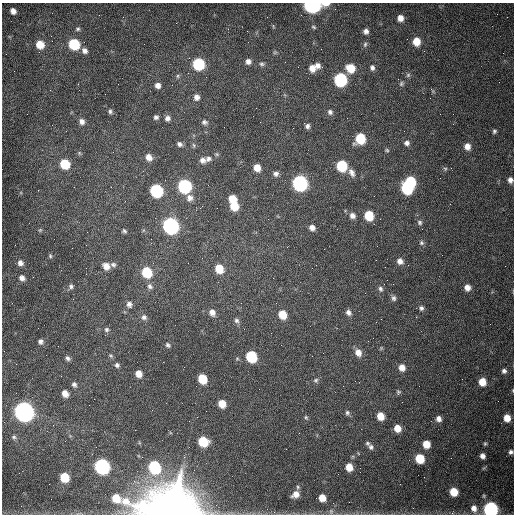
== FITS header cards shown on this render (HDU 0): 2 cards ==
NAXIS1  =                  512 /fastest changing axis
NAXIS2  =                  512 /next to fastest changing axis

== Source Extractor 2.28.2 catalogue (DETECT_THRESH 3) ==
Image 512 x 512 px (HDU 0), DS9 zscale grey, 1 PNG px = 1 image px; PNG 516 x 516 px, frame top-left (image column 1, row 512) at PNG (2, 3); no overlay
Background 1540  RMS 24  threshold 71.6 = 3 sigma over >= 5 px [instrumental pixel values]
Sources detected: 138; all 138 listed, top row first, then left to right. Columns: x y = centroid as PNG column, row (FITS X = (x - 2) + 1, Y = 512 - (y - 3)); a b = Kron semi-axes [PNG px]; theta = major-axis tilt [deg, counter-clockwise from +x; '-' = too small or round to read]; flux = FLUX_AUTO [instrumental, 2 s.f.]
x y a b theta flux
312 5 9 6 0 5.7e+05
13 11 5 5 - 7.6e+03
400 18 6 6 - 1.1e+04
273 26 5 3 - 1.5e+03
314 27 6 4 -28 2.1e+03
78 29 6 5 - 3.0e+03
366 31 6 5 - 6.0e+03
416 41 8 7 - 2.4e+04
74 44 7 7 - 9.6e+04
365 44 8 5 73 3.4e+03
40 45 7 7 - 2.6e+04
84 51 7 6 - 6.6e+03
275 52 6 4 19 2.0e+03
248 61 6 6 - 6.9e+03
198 64 7 7 - 1.3e+05
262 64 7 5 -10 3.3e+03
318 65 8 7 - 7.5e+03
312 68 8 7 - 1.2e+04
350 68 8 7 - 3.3e+04
372 68 7 5 -77 5.1e+03
408 75 6 6 - 3.1e+03
178 76 6 5 - 2.9e+03
340 80 8 7 - 2.0e+05
401 84 7 6 - 3.5e+03
158 85 6 6 - 7.5e+03
105 94 2 2 - 7.9e+02
196 97 7 7 - 7.8e+03
110 111 6 5 - 3.5e+03
330 112 7 7 - 4.8e+03
156 117 5 5 - 4.0e+03
167 118 7 6 - 6.4e+03
82 122 7 6 - 7.4e+03
204 122 8 7 - 4.6e+03
307 126 6 5 - 5.0e+03
293 128 2 2 - 7.7e+02
494 131 6 5 - 3.2e+03
360 138 8 7 - 6.0e+04
407 143 7 6 - 5.4e+03
179 144 6 5 - 4.9e+03
194 145 7 4 -81 2.4e+03
467 146 8 7 - 1.1e+04
387 150 6 4 -22 2.2e+03
149 157 8 6 -55 1.2e+04
208 159 8 7 - 6.0e+03
202 160 9 7 -15 7.7e+03
65 164 7 6 - 6.0e+04
342 166 7 7 - 8.6e+04
257 168 7 6 - 1.8e+04
445 169 5 5 - 2.4e+03
352 173 11 7 -59 7.9e+03
276 174 8 7 - 5.8e+03
510 180 6 5 - 6.6e+03
410 181 7 6 - 7.3e+04
300 183 8 7 - 4.4e+05
184 186 8 7 - 2.6e+05
407 188 8 7 - 1.2e+05
156 191 8 7 - 2.0e+05
190 198 8 8 - 9.4e+03
232 199 6 6 - 2.6e+04
234 206 7 7 - 3.6e+04
369 215 7 6 - 4.8e+04
352 216 8 7 - 8.1e+03
420 222 7 6 - 4.0e+03
170 226 8 7 - 5.5e+05
312 228 6 5 - 8.1e+03
40 230 6 4 44 2.0e+03
124 231 6 4 -43 2.9e+03
421 243 7 6 - 3.7e+03
50 256 6 4 -70 2.3e+03
400 261 7 7 - 9.1e+03
20 263 8 7 - 7.8e+03
113 264 7 6 - 4.0e+03
106 266 8 7 - 1.3e+04
219 269 8 7 - 3.3e+04
147 272 8 7 - 6.8e+04
22 278 8 7 - 7.3e+03
273 278 2 2 - 7.2e+02
71 286 6 6 - 3.9e+03
150 286 8 6 -57 4.8e+03
467 287 7 6 - 1.1e+04
380 289 8 6 -73 4.8e+03
393 298 8 6 -76 4.5e+03
129 304 7 6 - 6.1e+03
421 308 6 6 - 4.4e+03
212 312 8 6 -67 1.0e+04
348 312 8 6 -52 6.1e+03
282 314 7 6 - 3.1e+04
144 317 7 7 - 4.8e+03
381 319 2 2 - 8.7e+02
236 321 7 7 - 4.6e+03
106 330 6 6 - 3.4e+03
40 341 5 5 - 5.0e+03
168 345 6 5 - 3.1e+03
358 352 9 7 -63 1.3e+04
111 356 6 4 -19 2.2e+03
251 356 8 7 - 1.0e+05
68 358 6 5 - 4.3e+03
117 365 5 5 - 3.9e+03
402 367 7 6 - 1.2e+04
504 371 6 6 - 4.9e+03
138 374 6 5 - 1.3e+04
202 379 7 6 - 4.3e+04
316 380 7 6 - 3.4e+03
482 382 7 6 - 2.4e+04
74 384 7 6 - 4.6e+03
513 390 5 3 - 1.4e+03
398 392 6 6 - 2.9e+03
65 393 7 6 - 1.2e+04
222 404 6 6 - 2.3e+04
24 412 9 8 - 1.3e+06
347 412 6 6 - 3.8e+03
380 416 6 6 - 2.4e+04
306 417 6 4 -69 2.2e+03
507 418 7 6 - 1.9e+04
439 419 7 6 - 7.8e+03
189 421 2 2 - 7.2e+02
397 428 6 6 - 2.0e+04
14 437 7 6 - 3.9e+03
203 441 7 6 - 6.0e+04
367 443 6 5 - 2.8e+03
426 444 6 6 - 2.6e+04
485 444 6 4 68 2.4e+03
371 447 7 6 - 4.6e+03
511 452 6 5 - 4.7e+03
482 456 5 5 - 7.1e+03
420 458 7 6 - 5.0e+04
102 466 8 7 - 4.2e+05
154 467 8 7 - 1.5e+05
349 467 6 6 - 2.0e+04
64 477 7 6 - 4.2e+04
454 492 6 6 - 3.4e+04
295 494 9 8 - 1.4e+04
316 498 2 2 - 3.6e+03
322 498 6 6 - 1.9e+04
474 508 9 7 -77 1.2e+04
491 509 7 7 - 3.5e+05
172 510 24 14 -8 7.2e+06
331 511 8 6 -71 3.3e+03
At the frame edge (FLAGS 8, measured only in part): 6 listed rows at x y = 312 5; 510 180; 513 390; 511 452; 491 509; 172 510